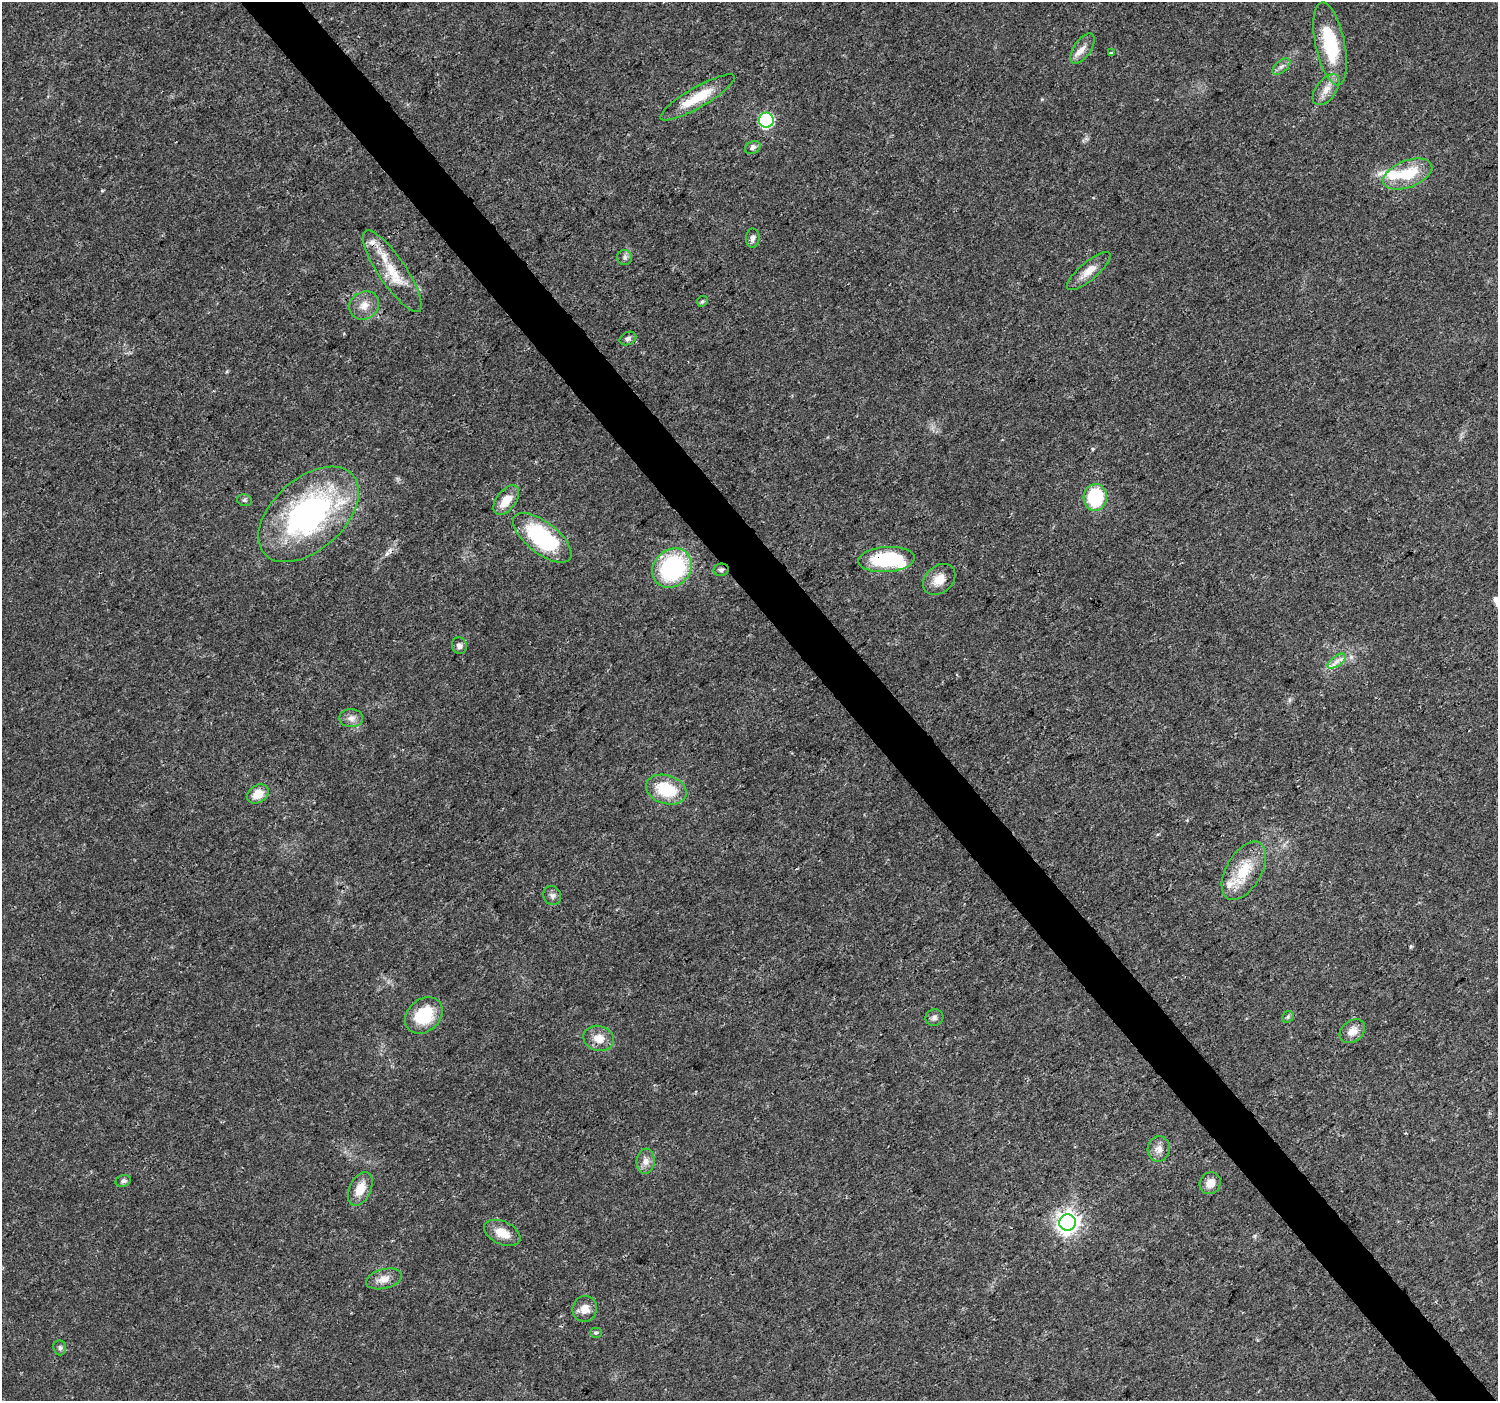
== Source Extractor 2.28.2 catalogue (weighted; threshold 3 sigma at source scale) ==
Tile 6 of 4 x 4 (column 2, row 2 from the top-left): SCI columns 1505-3000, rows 3004-4402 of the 5995 x 5943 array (HDU 1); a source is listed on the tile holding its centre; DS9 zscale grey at full resolution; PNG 1500 x 1403 px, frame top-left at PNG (2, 2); each listed source drawn as its Kron ellipse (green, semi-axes under 4 px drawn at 4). Shown black and unused: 4% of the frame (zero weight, under 3 of 4 exposures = <1% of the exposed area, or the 3 px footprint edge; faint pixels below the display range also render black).
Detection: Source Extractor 2.28.2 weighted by HDU 2 'WHT'; one run over the whole footprint, this tile lists its part. Background 0.0244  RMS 0.0022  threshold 0.00978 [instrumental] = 3 sigma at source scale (4.5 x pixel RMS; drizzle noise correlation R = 1.50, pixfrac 1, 0.0396/0.0396 arcsec/px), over >= 5 px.
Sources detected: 53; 2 inside a brighter object's white glare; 1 cosmic-ray / hot-pixel residue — neither listed nor drawn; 2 inside a brighter listed object's ellipse — not listed separately; the other 48 listed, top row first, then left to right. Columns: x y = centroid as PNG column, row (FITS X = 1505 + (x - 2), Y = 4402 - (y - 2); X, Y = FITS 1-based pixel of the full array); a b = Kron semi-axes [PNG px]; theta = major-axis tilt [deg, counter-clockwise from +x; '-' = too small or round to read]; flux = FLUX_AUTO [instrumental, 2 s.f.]
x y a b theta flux
1330 44 42 14 -78 14
1082 48 17 8 56 1.8
1111 53 3 3 - 0.34
1281 66 11 5 40 0.81
1326 89 18 10 53 2.3
697 97 42 10 30 6.7
766 120 7 7 - 28
753 148 8 6 27 0.73
1408 174 26 13 21 8.1
753 238 9 7 82 0.91
625 257 7 7 - 0.65
392 271 48 13 -56 7.9
1089 271 27 9 40 2.8
702 301 6 5 - 0.37
364 305 15 13 33 2.5
628 338 9 6 25 0.67
1095 497 13 11 86 14
244 500 7 5 -15 0.48
506 500 17 9 54 3.7
309 514 59 35 42 53
542 538 35 15 -38 24
886 560 28 12 4 15
672 568 21 18 45 26
721 570 8 6 10 0.57
939 579 18 13 41 2.9
459 646 8 7 - 0.84
1337 661 11 5 36 1.2
351 718 12 9 -1 1.4
666 790 21 14 -18 9.6
258 794 11 8 35 3.3
1244 871 32 17 60 7.6
552 896 10 8 -62 0.84
424 1015 21 16 42 9.4
1288 1017 6 5 - 0.41
934 1018 9 8 - 0.71
1352 1031 14 10 38 2.2
599 1038 15 12 -15 3.1
1159 1149 13 11 78 1.6
646 1161 12 9 85 1.5
123 1181 8 5 17 0.66
1210 1183 11 10 - 2.2
360 1189 18 10 64 3.6
1067 1223 8 8 - 150
502 1233 19 11 -25 3.5
384 1279 18 9 14 2.2
585 1309 13 12 - 2.3
596 1333 6 5 - 0.35
60 1348 7 6 - 0.58
Overlapping masked pixels (flux is a lower limit): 2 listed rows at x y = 886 560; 721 570